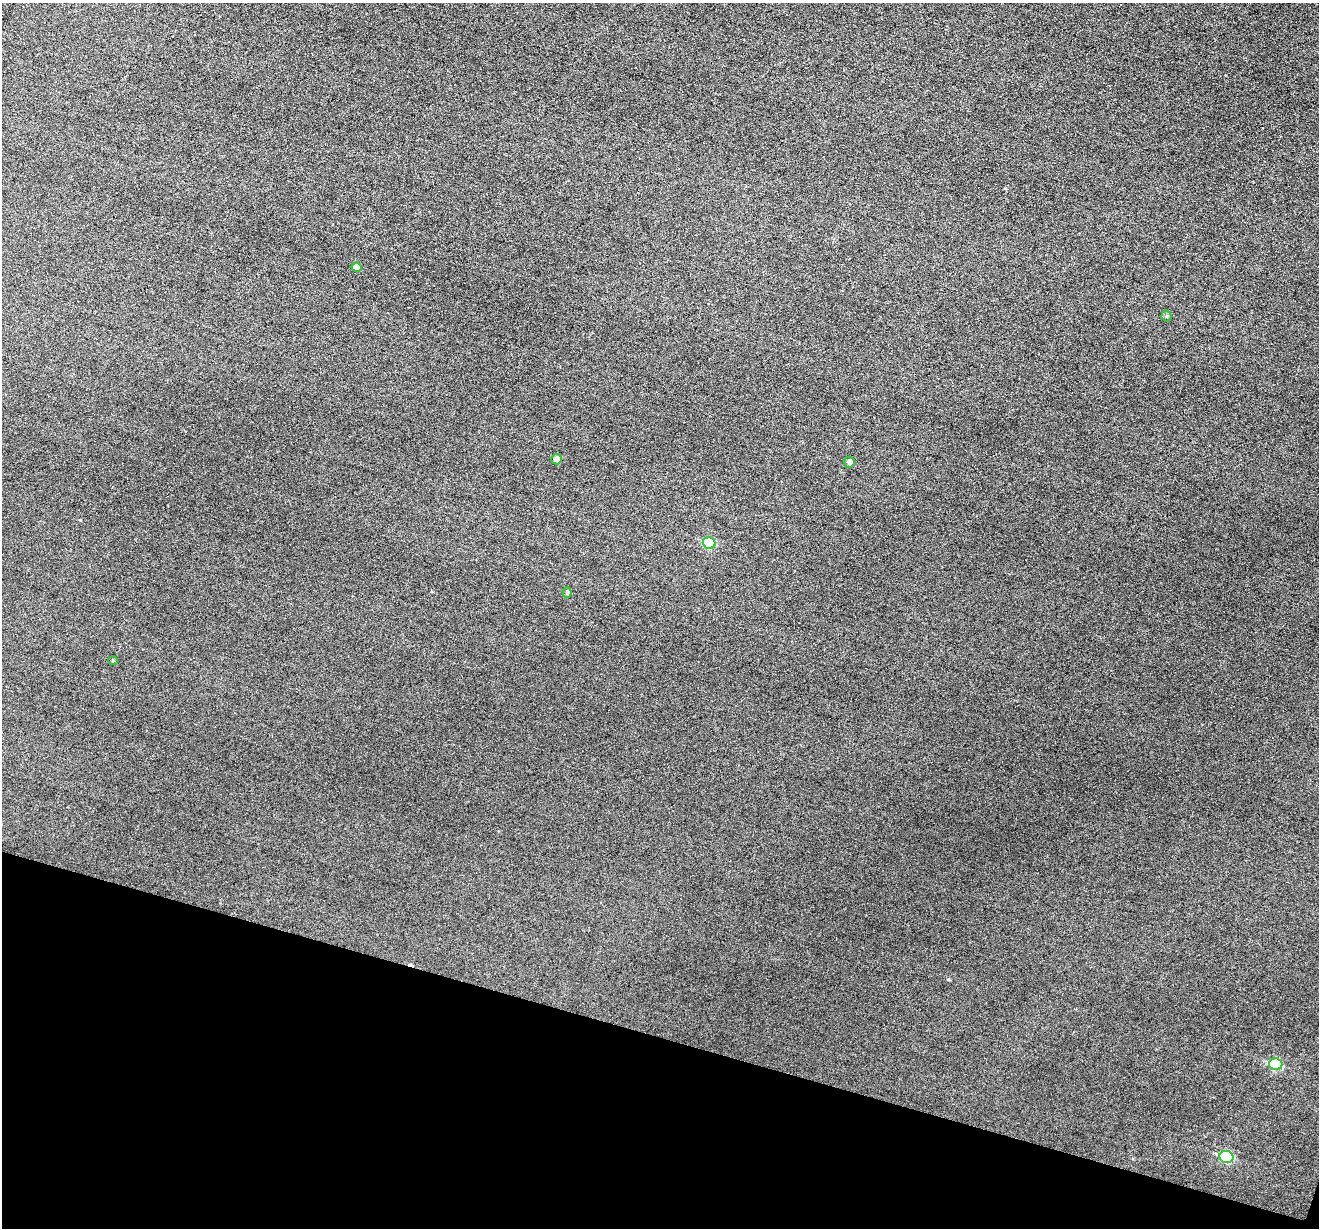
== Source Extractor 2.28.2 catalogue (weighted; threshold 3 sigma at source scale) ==
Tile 15 of 4 x 4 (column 3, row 4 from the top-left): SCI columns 2637-3953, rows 131-1356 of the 5274 x 5294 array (HDU 1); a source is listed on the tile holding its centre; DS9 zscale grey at full resolution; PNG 1321 x 1230 px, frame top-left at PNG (2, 3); each listed source drawn as its Kron ellipse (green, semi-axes under 4 px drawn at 4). Shown black and unused: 16% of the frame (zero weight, under 3 of 6 exposures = <1% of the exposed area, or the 3 px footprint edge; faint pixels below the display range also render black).
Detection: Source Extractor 2.28.2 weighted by HDU 2 'WHT'; one run over the whole footprint, this tile lists its part. Background 0.0474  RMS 0.0055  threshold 0.0225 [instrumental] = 3 sigma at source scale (4.09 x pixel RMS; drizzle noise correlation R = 1.36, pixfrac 0.8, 0.05/0.05 arcsec/px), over >= 5 px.
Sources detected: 10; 1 cosmic-ray / hot-pixel residue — neither listed nor drawn; the other 9 listed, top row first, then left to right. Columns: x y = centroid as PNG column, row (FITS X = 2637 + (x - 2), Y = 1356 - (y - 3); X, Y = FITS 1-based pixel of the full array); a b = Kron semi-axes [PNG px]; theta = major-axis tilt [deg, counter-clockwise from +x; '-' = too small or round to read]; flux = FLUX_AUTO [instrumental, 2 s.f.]
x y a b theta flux
356 267 5 4 - 2.7
1166 316 5 5 - 0.78
557 459 5 5 - 1.9
849 462 5 5 - 1.6
709 543 6 5 - 17
567 592 5 4 - 0.92
113 661 5 3 - 0.45
1276 1064 7 6 - 22
1226 1157 7 6 - 26